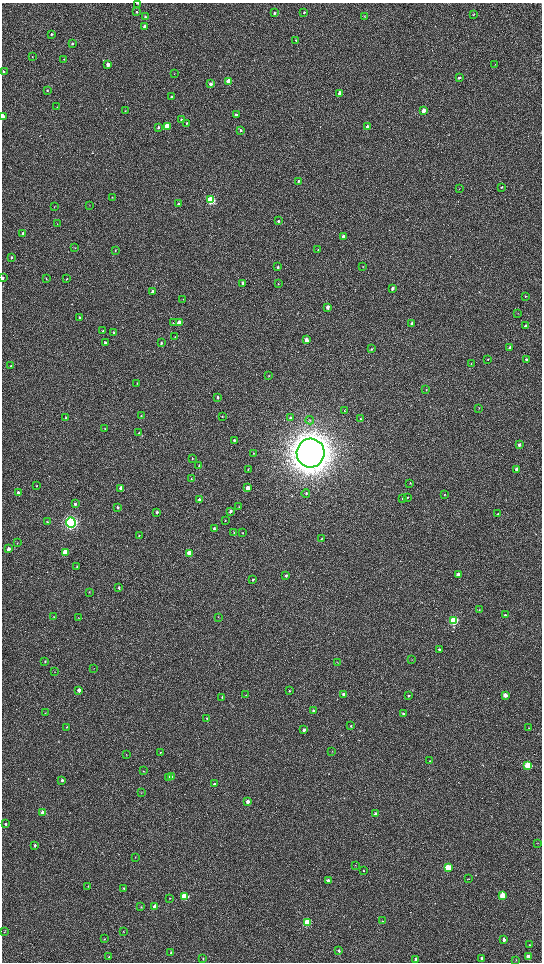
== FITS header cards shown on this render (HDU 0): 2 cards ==
NAXIS1  =                 1080 / length of data axis 1
NAXIS2  =                 1920 / length of data axis 2

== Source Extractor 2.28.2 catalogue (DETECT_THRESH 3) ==
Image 1080 x 1920 px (HDU 0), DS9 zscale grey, zoomed out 1/2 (1 PNG px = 2 x 2 image px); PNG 544 x 964 px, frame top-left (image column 1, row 1919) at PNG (2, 3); each listed source drawn as its Kron ellipse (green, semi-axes under 4 px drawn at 4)
Background 525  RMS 36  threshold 108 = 3 sigma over >= 5 px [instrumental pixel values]
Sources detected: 213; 4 cannot appear on this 1/2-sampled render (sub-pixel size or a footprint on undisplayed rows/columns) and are neither listed nor drawn; the other 209 listed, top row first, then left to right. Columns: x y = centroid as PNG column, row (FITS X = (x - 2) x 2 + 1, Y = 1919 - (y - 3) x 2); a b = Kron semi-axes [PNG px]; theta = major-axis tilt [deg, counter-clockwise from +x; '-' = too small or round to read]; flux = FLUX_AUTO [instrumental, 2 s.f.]
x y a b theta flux
137 3 2 2 - 4.9e+03
137 12 3 2 - 6.5e+03
304 12 4 3 - 6.5e+03
274 13 3 3 - 8.6e+03
474 14 3 3 - 4.8e+03
145 17 3 3 - 6.7e+03
365 17 3 2 - 3.3e+03
145 26 3 3 - 2.5e+04
51 34 3 3 - 7.8e+03
296 40 3 3 - 6.9e+03
72 43 3 3 - 1.0e+04
32 57 3 2 - 3.0e+03
64 59 3 3 - 4.1e+03
495 64 3 2 - 3.0e+03
108 65 3 3 - 3.8e+04
3 72 3 3 - 8.9e+03
174 74 3 2 - 3.1e+03
459 77 3 3 - 1.2e+04
229 81 3 3 - 1.4e+05
211 84 3 3 - 2.5e+04
47 90 3 3 - 4.6e+03
340 93 3 3 - 1.0e+05
171 97 3 3 - 9.2e+03
57 107 3 2 - 3.2e+03
125 111 3 2 - 3.3e+03
423 111 3 3 - 5.7e+04
236 115 3 3 - 1.3e+04
3 116 3 2 - 7.4e+04
181 120 3 3 - 1.3e+04
186 123 4 3 - 6.6e+03
167 126 3 3 - 2.8e+05
158 127 3 2 - 1.1e+04
367 127 3 3 - 3.0e+04
241 130 3 3 - 9.1e+03
298 181 3 3 - 1.0e+04
502 187 2 2 - 6.3e+03
459 189 2 2 - 2.6e+03
112 197 3 2 - 2.9e+03
211 200 4 3 - 8.5e+05
179 204 3 2 - 1.1e+04
90 205 2 2 - 2.9e+03
54 207 3 2 - 3.1e+03
278 221 3 3 - 8.8e+03
57 224 3 2 - 2.5e+03
23 234 3 3 - 1.8e+04
343 236 3 3 - 2.8e+04
75 248 3 2 - 3.2e+03
115 250 3 2 - 2.6e+03
318 250 3 2 - 3.7e+03
11 257 4 2 - 6.3e+03
363 266 3 2 - 3.5e+03
278 267 3 3 - 7.7e+03
3 278 3 2 - 9.1e+03
46 278 3 2 - 3.1e+03
67 279 3 2 - 4.8e+03
243 283 3 3 - 2.9e+04
278 284 3 2 - 3.8e+03
392 288 3 3 - 2.3e+04
153 292 3 3 - 3.3e+04
526 296 3 2 - 3.7e+03
183 299 3 2 - 2.9e+03
327 307 3 3 - 3.4e+04
518 314 2 2 - 2.5e+03
79 318 3 2 - 1.1e+04
173 323 3 3 - 5.2e+03
179 323 3 3 - 1.1e+05
412 323 3 3 - 1.2e+04
526 326 3 3 - 3.9e+04
103 331 4 2 - 5.2e+03
114 333 4 3 - 1.1e+04
175 337 3 2 - 2.5e+03
306 340 3 3 - 5.0e+04
105 342 3 3 - 1.1e+04
161 343 3 3 - 1.3e+04
510 347 3 3 - 1.1e+04
371 349 4 3 - 6.8e+03
488 359 3 3 - 4.7e+03
526 359 3 3 - 8.3e+03
471 364 3 2 - 2.6e+03
11 365 3 2 - 3.8e+03
269 376 3 3 - 4.8e+03
137 383 3 2 - 2.3e+03
426 390 3 3 - 4.4e+03
217 397 3 3 - 8.2e+03
479 408 3 2 - 2.6e+03
344 411 3 2 - 3.0e+03
141 416 3 3 - 5.6e+03
223 416 3 2 - 3.6e+03
65 418 3 2 - 5.7e+03
290 418 3 3 - 9.2e+03
360 418 3 2 - 3.7e+03
310 420 4 3 - 7.7e+03
105 429 2 2 - 2.9e+03
139 433 3 2 - 5.8e+03
234 440 3 3 - 8.8e+03
519 445 3 3 - 2.4e+04
253 453 3 2 - 3.3e+03
310 453 14 14 - 1.9e+07
192 459 3 2 - 4.5e+03
199 465 3 2 - 4.1e+03
248 469 3 2 - 4.9e+03
517 469 3 3 - 2.6e+04
191 479 3 2 - 3.6e+03
410 483 3 3 - 5.0e+03
37 486 3 2 - 3.3e+03
121 488 3 3 - 7.3e+04
248 488 3 3 - 6.3e+04
18 493 3 3 - 2.9e+04
306 493 4 3 - 7.0e+03
444 495 3 2 - 3.8e+03
407 497 3 3 - 5.7e+03
199 499 3 3 - 9.6e+03
402 499 3 2 - 3.8e+03
75 504 3 3 - 1.5e+04
118 507 4 3 - 1.1e+04
239 507 3 2 - 3.5e+03
230 511 3 3 - 1.8e+04
157 512 3 3 - 1.3e+04
498 514 3 2 - 9.2e+03
225 520 2 2 - 4.1e+03
47 522 3 3 - 5.8e+03
71 522 5 4 - 2.7e+06
214 528 3 3 - 1.3e+04
234 533 3 2 - 4.3e+03
243 533 3 3 - 4.3e+03
139 535 3 2 - 5.0e+03
322 538 3 2 - 4.1e+03
17 543 3 2 - 2.4e+03
8 549 3 2 - 3.1e+04
65 552 3 3 - 3.9e+05
190 553 3 3 - 1.9e+05
77 566 3 2 - 4.4e+03
458 574 3 3 - 6.0e+04
286 576 3 3 - 1.3e+04
253 580 3 3 - 7.8e+03
119 588 3 3 - 8.8e+03
89 592 3 2 - 3.4e+03
479 610 2 2 - 2.9e+03
505 615 3 2 - 8.9e+03
54 616 3 2 - 3.3e+03
218 617 3 2 - 3.8e+03
78 618 2 2 - 2.7e+03
454 621 3 3 - 8.3e+05
439 649 3 2 - 1.5e+04
412 660 3 2 - 2.1e+03
45 661 3 3 - 5.0e+03
337 662 4 2 - 3.1e+03
94 668 2 1 - 2.1e+03
54 672 2 2 - 2.7e+03
79 690 3 3 - 2.6e+04
289 691 3 3 - 5.3e+03
344 694 3 3 - 2.2e+04
246 695 3 2 - 3.7e+03
408 695 3 3 - 7.5e+03
505 695 3 3 - 6.7e+04
222 697 3 3 - 5.2e+03
313 711 3 3 - 1.2e+04
45 713 3 2 - 3.3e+03
403 714 3 3 - 1.8e+04
207 718 4 3 - 6.7e+03
351 726 3 3 - 7.4e+03
66 727 2 2 - 3.3e+03
529 728 2 2 - 2.8e+03
304 730 3 2 - 1.7e+04
332 751 3 2 - 2.4e+03
160 752 3 3 - 6.5e+03
126 755 3 2 - 3.4e+03
430 761 3 2 - 4.5e+03
528 766 3 3 - 4.6e+05
144 771 2 2 - 3.0e+03
168 777 3 3 - 4.6e+04
171 777 3 2 - 1.3e+04
62 780 3 3 - 1.7e+04
214 784 3 2 - 9.9e+03
141 792 3 2 - 3.1e+03
248 801 3 3 - 3.2e+04
43 813 3 3 - 1.1e+05
375 814 3 3 - 1.8e+04
5 824 3 2 - 1.3e+04
537 843 3 2 - 3.5e+03
35 845 3 2 - 9.4e+03
135 857 3 2 - 2.8e+03
355 865 3 2 - 3.6e+03
448 868 3 3 - 3.8e+05
364 870 3 2 - 3.2e+03
468 879 2 2 - 3.0e+03
328 880 3 3 - 1.6e+04
88 886 4 2 - 5.4e+03
124 888 3 2 - 5.2e+03
503 895 4 3 - 2.4e+05
185 897 3 3 - 4.4e+05
170 898 2 2 - 3.5e+03
141 907 3 2 - 4.2e+03
155 907 3 3 - 1.3e+05
383 921 3 2 - 4.2e+03
307 923 3 3 - 5.9e+05
124 931 3 2 - 2.3e+03
4 932 3 2 - 2.5e+03
104 939 3 2 - 4.4e+03
504 940 3 3 - 2.2e+04
530 945 4 3 - 5.0e+03
339 951 3 3 - 1.2e+04
171 952 3 3 - 9.1e+03
109 957 3 2 - 5.0e+03
529 957 3 3 - 5.4e+04
482 958 3 3 - 2.3e+04
203 959 3 2 - 4.3e+03
416 959 3 3 - 2.0e+04
516 960 3 2 - 3.2e+03
At the frame edge (FLAGS 8, measured only in part): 3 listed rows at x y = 137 3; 3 116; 3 278
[4 sub-pixel or undisplayed-footprint detections neither listed nor drawn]